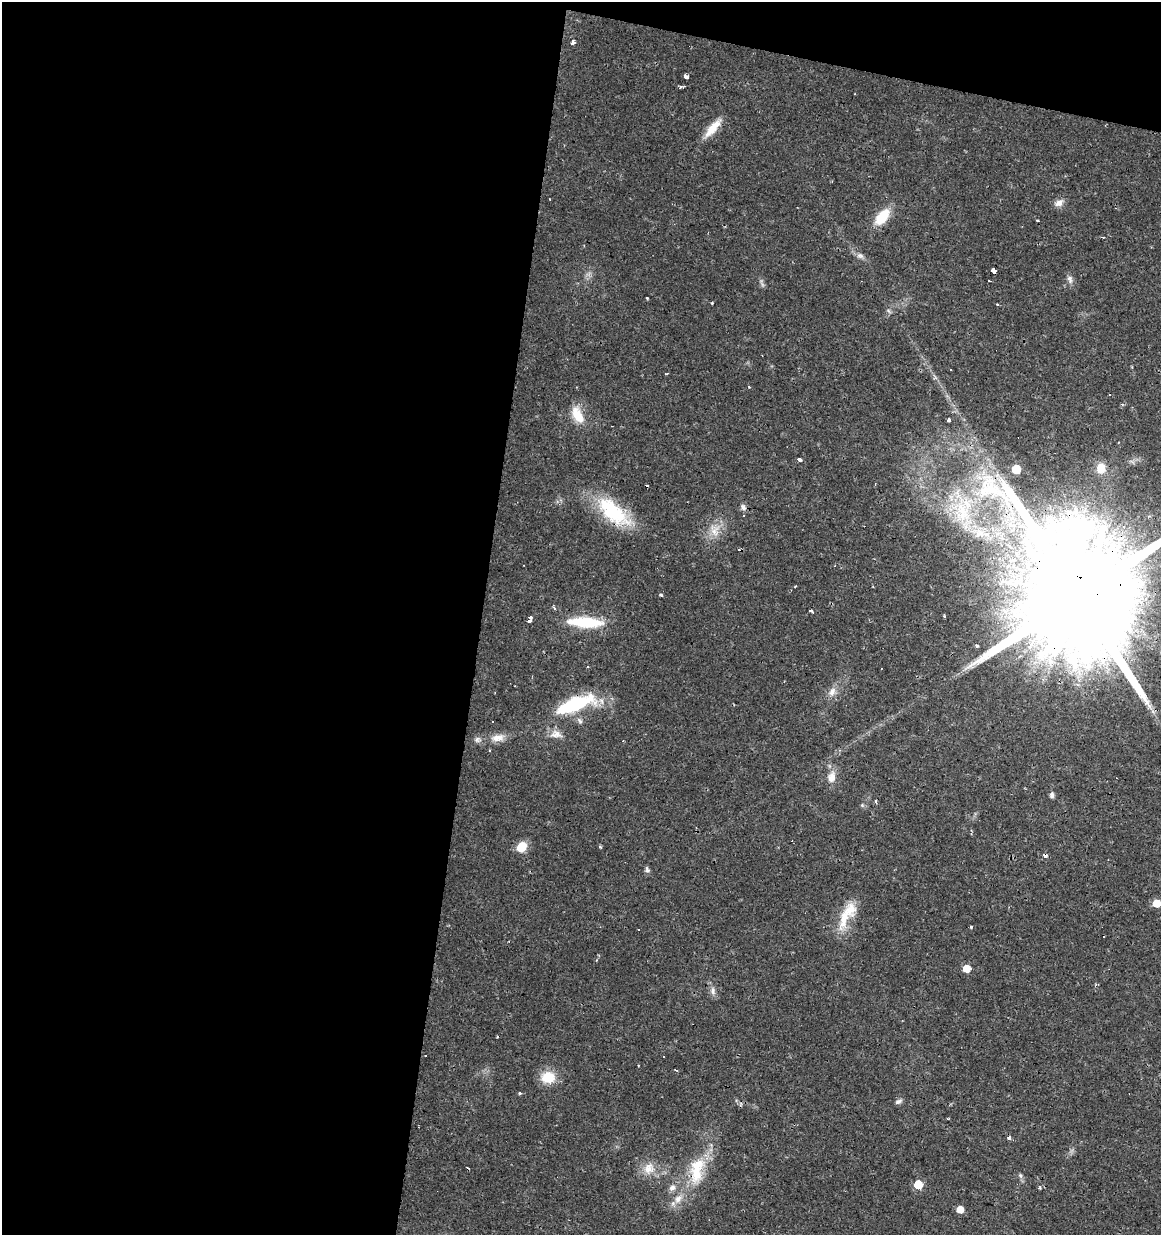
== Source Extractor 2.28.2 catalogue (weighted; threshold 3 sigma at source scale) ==
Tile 1 of 4 x 4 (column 1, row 1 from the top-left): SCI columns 284-1442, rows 3700-4932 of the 5143 x 4939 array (HDU 1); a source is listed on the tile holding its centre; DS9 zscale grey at full resolution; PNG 1163 x 1237 px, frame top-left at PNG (2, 2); no overlay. Shown black and unused: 44% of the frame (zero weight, under 2 of 3 exposures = <1% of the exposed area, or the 3 px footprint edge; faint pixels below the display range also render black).
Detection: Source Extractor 2.28.2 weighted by HDU 2 'WHT'; one run over the whole footprint, this tile lists its part. Background 0.0131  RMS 0.0031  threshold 0.0138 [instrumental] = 3 sigma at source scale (4.5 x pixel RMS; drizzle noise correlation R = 1.50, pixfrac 1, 0.0396/0.0396 arcsec/px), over >= 5 px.
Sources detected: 88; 1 too faint to see at this stretch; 14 cosmic-ray / hot-pixel residue — not listed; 1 inside a brighter listed object's ellipse — not listed separately; the other 72 listed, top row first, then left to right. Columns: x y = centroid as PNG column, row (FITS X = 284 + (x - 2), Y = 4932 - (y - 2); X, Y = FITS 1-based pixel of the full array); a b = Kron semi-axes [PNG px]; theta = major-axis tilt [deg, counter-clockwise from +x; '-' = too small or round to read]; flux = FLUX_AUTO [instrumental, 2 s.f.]
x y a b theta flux
573 42 4 3 - 2.4
686 77 4 3 - 11
680 86 3 3 - 0.85
713 128 28 9 50 5.2
550 199 3 2 - 0.42
1059 203 12 8 29 2.1
882 217 17 10 50 9.4
1038 220 3 3 - 1.3
860 256 10 8 -15 1.2
994 271 4 4 - 7.8
1070 279 12 6 -70 1.3
712 304 3 2 - 2.2
997 304 3 2 - 0.68
950 370 3 2 - 0.33
666 374 3 3 - 0.59
749 387 3 3 - 0.24
578 415 22 12 -64 6.1
949 420 4 3 - 3.1
799 460 4 3 - 3.1
1101 468 11 9 90 4.4
1016 469 6 5 - 10
875 483 3 2 - 0.3
743 507 7 6 - 1.1
614 512 50 21 -42 21
962 512 54 26 -69 26
1124 527 5 4 - 1.4
714 530 19 14 -85 4.8
795 587 3 3 - 0.49
660 595 3 3 - 0.71
1078 596 45 27 -17 22000
554 608 5 3 - 0.57
811 611 4 3 - 1.5
530 617 4 3 - 2.4
529 621 4 3 - 2.6
586 622 39 11 -4 14
977 646 4 3 - 0.91
587 667 3 3 - 0.44
832 692 14 8 61 2.2
575 704 34 11 20 30
580 721 10 6 -60 1.1
493 722 3 2 - 0.32
556 734 17 11 -2 2.7
498 738 20 11 10 3.4
477 740 10 7 24 1.2
831 777 15 10 75 3.1
1052 795 7 5 82 0.95
876 801 3 3 - 0.98
862 805 6 5 - 0.49
521 847 11 9 51 5.4
1045 855 4 3 - 1.4
647 870 9 5 -69 0.81
1156 903 5 5 - 6.1
844 920 38 11 77 7
970 927 3 3 - 0.86
638 929 2 2 - 0.24
966 969 6 5 - 4.6
713 991 12 7 -83 1.5
664 1057 3 2 - 0.48
638 1065 3 2 - 0.23
677 1070 4 3 - 0.39
548 1077 18 15 0 6.2
519 1093 4 3 - 0.49
898 1101 10 6 22 0.9
948 1119 3 2 - 0.28
1009 1138 3 3 - 1.5
649 1168 18 15 68 4.6
697 1170 43 20 81 15
1020 1176 8 5 -70 0.7
918 1184 6 5 - 9.4
672 1187 10 8 48 1.6
678 1199 12 9 54 2.8
960 1209 5 5 - 4
Overlapping masked pixels (flux is a lower limit): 5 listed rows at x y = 614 512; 1078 596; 575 704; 1045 855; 697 1170
Isophote crosses this tile's border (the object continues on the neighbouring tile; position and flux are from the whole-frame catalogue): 1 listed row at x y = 1078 596
Unlisted compact peaks at least as high as the median listed source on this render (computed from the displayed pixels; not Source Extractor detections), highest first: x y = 647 298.